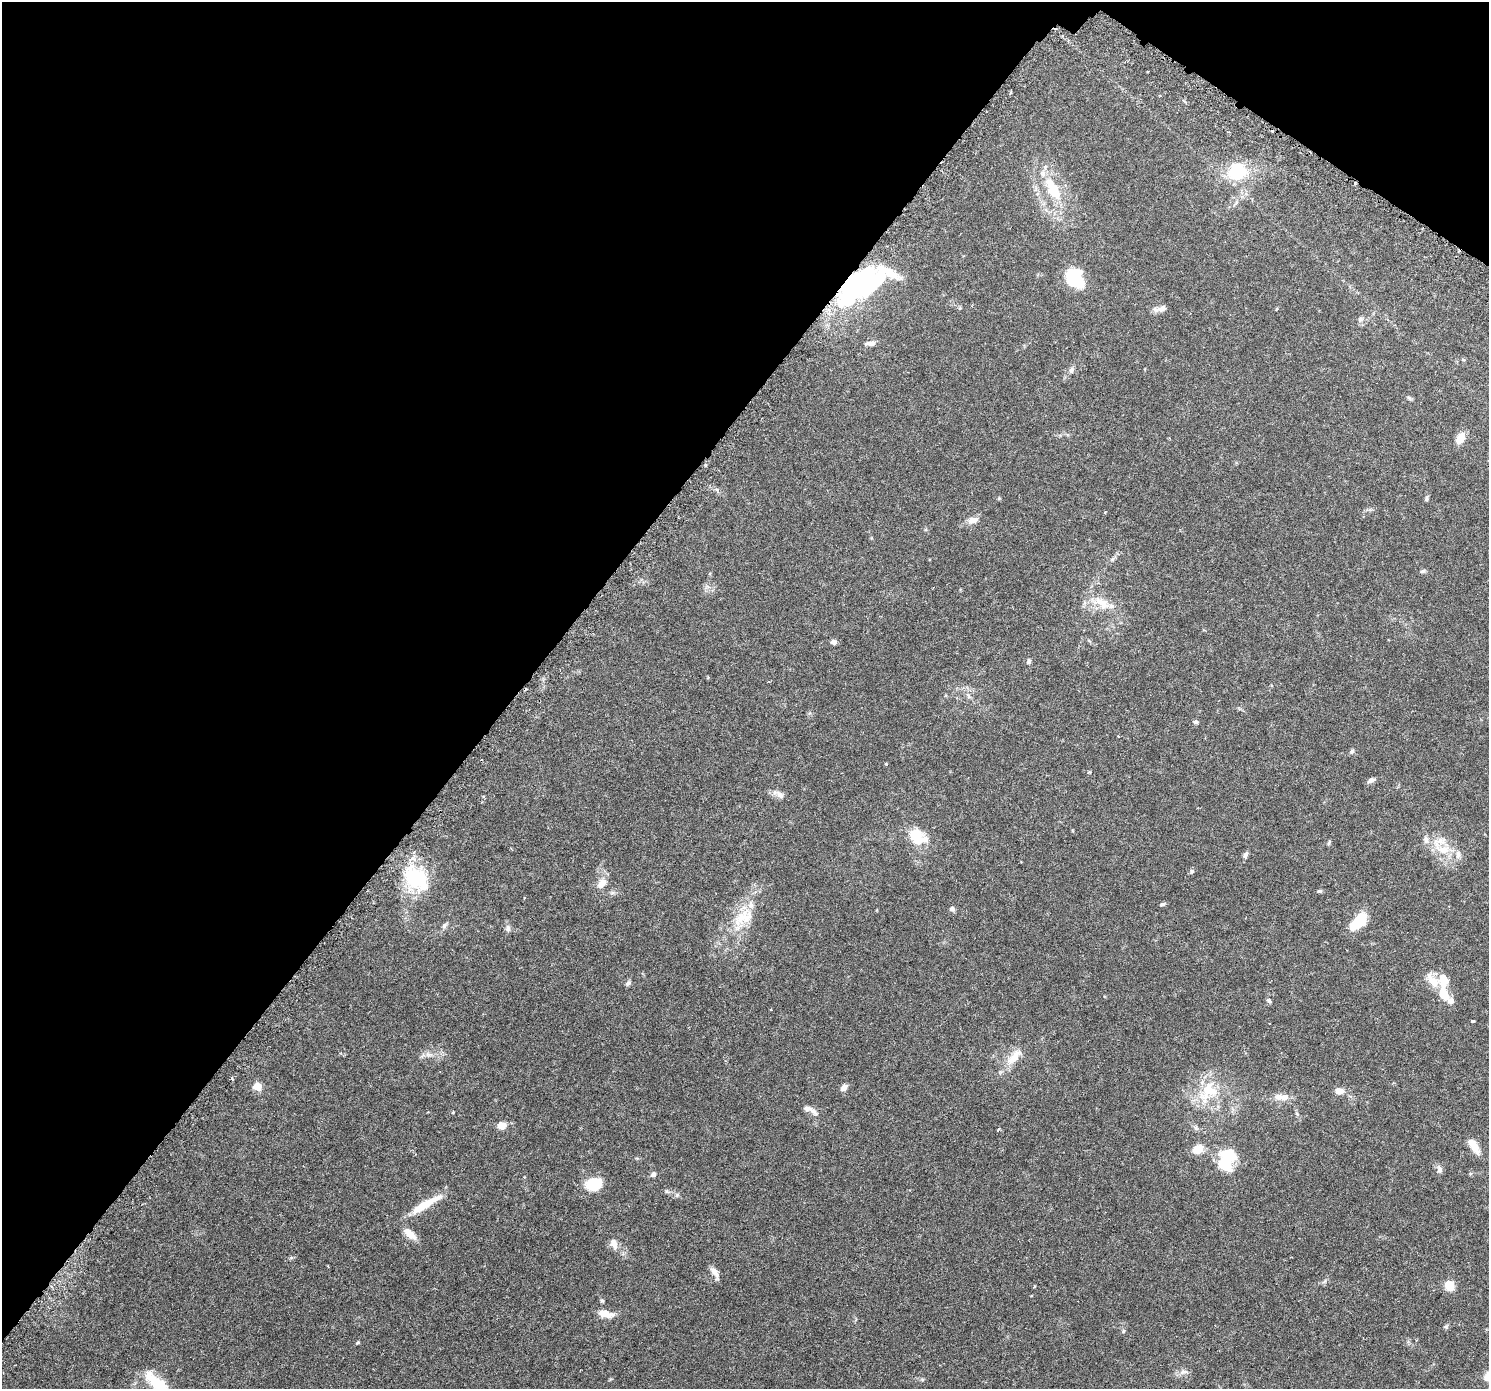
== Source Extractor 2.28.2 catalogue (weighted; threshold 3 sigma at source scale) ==
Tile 2 of 4 x 4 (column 2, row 1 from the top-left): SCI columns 1541-3027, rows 4416-5802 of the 6063 x 6119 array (HDU 1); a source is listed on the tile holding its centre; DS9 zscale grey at full resolution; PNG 1491 x 1391 px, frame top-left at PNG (2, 2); no overlay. Shown black and unused: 37% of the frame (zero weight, under 3 of 6 exposures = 4% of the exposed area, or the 3 px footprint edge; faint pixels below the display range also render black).
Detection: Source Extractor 2.28.2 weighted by HDU 2 'WHT'; one run over the whole footprint, this tile lists its part. Background 0.0539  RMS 0.0027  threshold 0.0108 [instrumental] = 3 sigma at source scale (4.09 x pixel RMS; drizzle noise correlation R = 1.36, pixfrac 0.8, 0.0396/0.0396 arcsec/px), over >= 5 px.
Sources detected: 100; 5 inside a brighter object's white glare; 3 cosmic-ray / hot-pixel residue — not listed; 11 inside a brighter listed object's ellipse — not listed separately; the other 81 listed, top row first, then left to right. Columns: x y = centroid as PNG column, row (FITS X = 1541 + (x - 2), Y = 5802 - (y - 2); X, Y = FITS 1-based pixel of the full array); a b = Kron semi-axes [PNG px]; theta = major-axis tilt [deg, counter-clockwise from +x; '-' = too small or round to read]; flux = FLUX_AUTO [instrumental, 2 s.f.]
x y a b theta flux
1237 171 15 13 34 12
1053 189 38 16 -61 9.3
1075 279 20 15 -53 11
851 288 39 26 59 28
1161 309 13 8 10 1.2
1360 319 8 7 - 0.73
871 343 11 5 2 1
1071 370 8 6 74 0.72
1409 398 8 5 -37 0.41
1460 438 11 7 62 3.7
999 498 5 4 - 0.22
1426 498 7 5 85 0.38
1105 512 3 3 - 0.26
973 520 14 8 14 1.6
1113 559 7 4 70 0.38
1423 571 7 5 16 0.42
1102 603 27 14 -26 4.9
834 642 6 5 - 0.86
1029 661 7 5 81 0.55
1196 722 6 5 - 0.48
1352 751 7 5 62 0.5
886 764 3 3 - 0.25
1371 780 9 6 25 0.85
780 795 14 7 -41 1.2
483 796 5 3 - 0.22
917 836 18 13 -51 7.9
1426 840 12 7 -83 1.1
1329 842 8 3 57 0.28
1444 850 20 12 -1 4.1
1245 855 8 5 67 0.67
1191 871 6 6 - 0.46
416 877 35 29 -51 13
602 883 16 10 57 2.2
1319 891 6 4 1 0.36
1162 904 7 4 23 0.41
952 909 6 6 - 0.62
741 918 36 14 47 7
1358 922 20 9 44 9
444 926 8 6 51 0.6
508 928 10 7 -85 0.79
1434 982 29 12 -48 3.8
628 983 8 6 45 0.53
1443 994 15 10 -62 4
1269 1001 6 5 - 0.44
1472 1021 4 3 - 0.46
428 1054 11 7 -17 1.1
1014 1057 29 11 49 3.7
232 1078 5 3 - 0.25
257 1086 5 5 - 6.8
844 1087 8 6 43 1.3
1209 1090 26 23 -54 8.9
1339 1091 10 7 -11 1.7
1284 1097 11 8 4 2
813 1111 15 7 -42 1.1
453 1112 5 3 - 0.19
1297 1114 6 4 -45 0.36
502 1125 9 7 6 2.2
1196 1128 8 6 -53 0.58
998 1129 6 2 56 0.2
1474 1148 17 8 -56 2.5
1198 1149 9 8 - 3.9
1225 1161 22 17 50 6.2
1439 1169 11 7 -83 0.86
653 1174 8 6 46 0.63
594 1184 15 11 14 7.7
667 1191 7 5 -59 0.36
677 1195 7 5 45 0.44
425 1204 43 9 31 5.6
410 1234 17 8 -39 2.5
614 1244 15 9 -71 1.5
715 1272 16 7 -61 1.5
1324 1281 8 4 46 0.43
1034 1286 3 3 - 0.21
1450 1286 9 8 - 4.1
602 1301 6 4 -66 0.33
605 1314 18 8 -11 2.7
1446 1327 6 5 - 0.34
1123 1331 5 5 - 0.33
358 1342 6 4 18 0.25
1183 1372 12 8 8 1.1
156 1383 36 14 -43 7.6
Overlapping masked pixels (flux is a lower limit): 1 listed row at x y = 851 288
Isophote crosses this tile's border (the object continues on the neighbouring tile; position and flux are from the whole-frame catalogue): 1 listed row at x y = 156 1383
Unlisted compact peaks at least as high as the median listed source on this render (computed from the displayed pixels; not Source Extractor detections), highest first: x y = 291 1258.